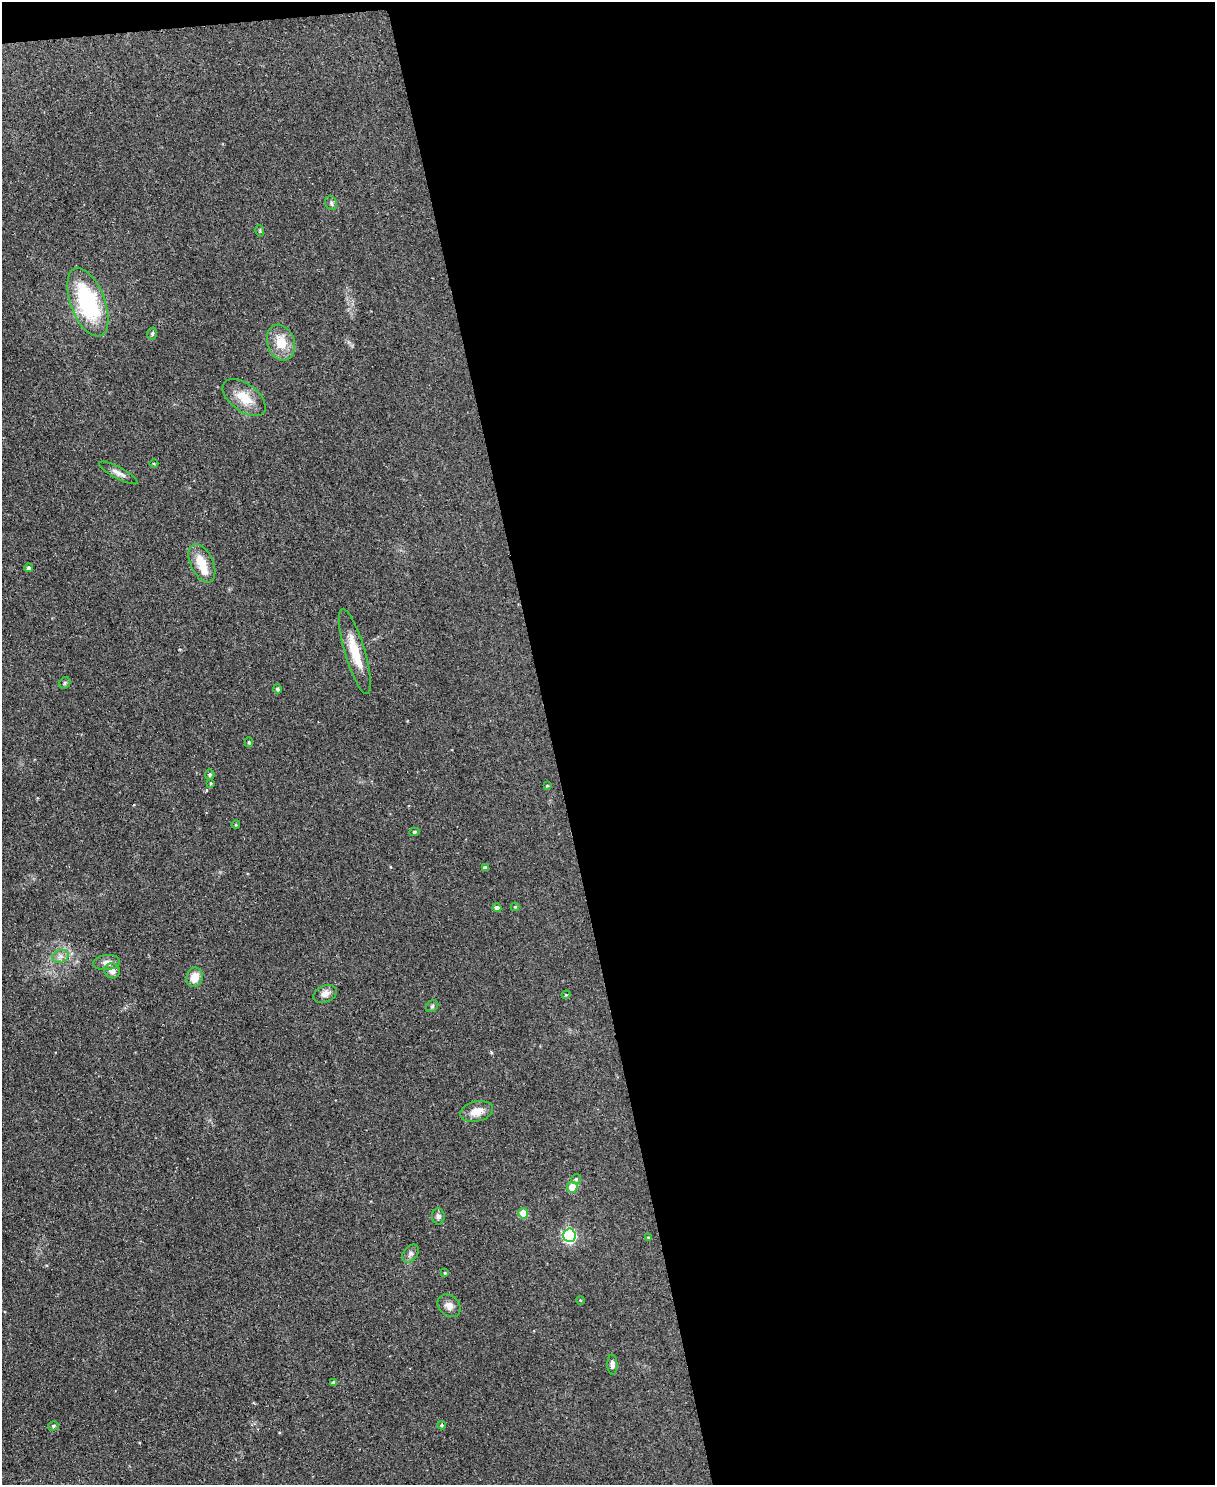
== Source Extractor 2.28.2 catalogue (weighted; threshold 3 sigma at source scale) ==
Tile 4 of 4 x 3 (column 4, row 1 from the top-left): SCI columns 3643-4855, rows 3105-4587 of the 4855 x 4839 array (HDU 1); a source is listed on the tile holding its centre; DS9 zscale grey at full resolution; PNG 1217 x 1487 px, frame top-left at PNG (2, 2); each listed source drawn as its Kron ellipse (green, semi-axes under 4 px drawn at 4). Shown black and unused: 55% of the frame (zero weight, under 2 of 3 exposures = <1% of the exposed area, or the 3 px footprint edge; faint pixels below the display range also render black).
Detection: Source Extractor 2.28.2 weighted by HDU 2 'WHT'; one run over the whole footprint, this tile lists its part. Background 0.0935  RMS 0.0096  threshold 0.0434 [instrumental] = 3 sigma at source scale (4.5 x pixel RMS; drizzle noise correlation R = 1.50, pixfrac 1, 0.05/0.05 arcsec/px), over >= 5 px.
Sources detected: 45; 1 inside a brighter object's white glare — neither listed nor drawn; the other 44 listed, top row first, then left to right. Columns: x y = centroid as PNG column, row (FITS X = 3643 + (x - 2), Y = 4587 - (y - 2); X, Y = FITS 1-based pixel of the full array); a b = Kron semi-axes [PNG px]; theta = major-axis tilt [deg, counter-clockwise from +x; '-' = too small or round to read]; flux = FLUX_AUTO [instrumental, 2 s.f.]
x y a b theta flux
331 203 7 5 -65 2
260 231 6 3 -73 1
88 302 36 17 -69 92
152 334 6 4 75 1.6
281 342 18 13 -72 20
244 398 25 13 -37 20
154 464 4 3 - 0.8
118 473 21 6 -28 5.3
202 563 21 11 -65 19
29 568 4 4 - 2.4
355 651 44 10 -73 25
65 683 6 5 - 1.6
278 689 4 4 - 1.9
249 742 5 4 - 1.6
210 775 5 5 - 1.9
211 783 3 3 - 1
547 786 4 3 - 0.96
236 825 4 3 - 1.1
414 832 5 4 - 1.3
486 868 4 4 - 3.5
515 907 4 4 - 1
497 908 4 4 - 5.8
60 956 8 6 18 4.1
107 963 13 7 8 6.2
112 971 8 7 - 6.4
194 977 10 8 81 13
325 994 12 8 22 5.8
566 995 4 4 - 0.95
432 1006 7 5 44 1.7
477 1111 17 10 13 12
576 1179 5 4 - 1.4
572 1187 5 5 - 20
523 1213 5 5 - 20
438 1216 8 6 -86 3.1
569 1235 7 6 - 150
649 1238 4 4 - 1.5
410 1254 10 7 52 3.3
445 1273 3 3 - 1
580 1300 4 3 - 0.84
449 1306 13 10 -42 6
612 1365 10 5 -89 3.4
334 1383 4 4 - 4
441 1425 4 3 - 1.1
53 1426 5 4 - 1.8